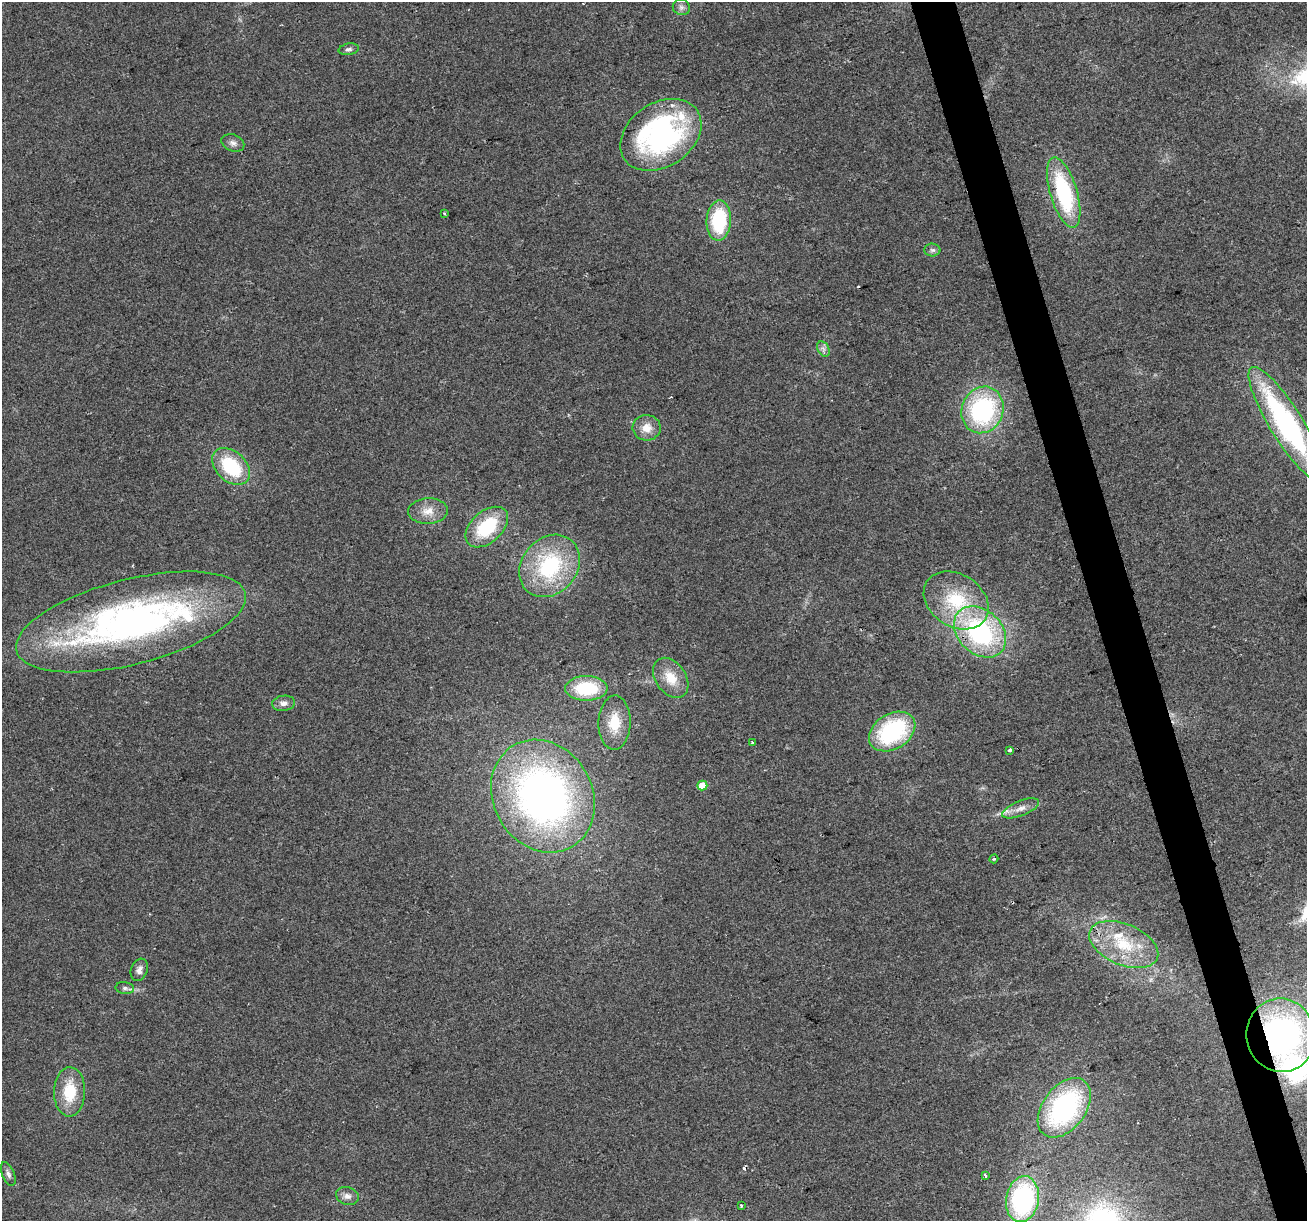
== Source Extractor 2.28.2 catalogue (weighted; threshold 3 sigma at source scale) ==
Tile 6 of 4 x 4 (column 2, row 2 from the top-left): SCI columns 1306-2610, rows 2539-3757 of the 5220 x 5026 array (HDU 1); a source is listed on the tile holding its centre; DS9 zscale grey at full resolution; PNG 1309 x 1223 px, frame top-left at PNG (2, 2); each listed source drawn as its Kron ellipse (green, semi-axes under 4 px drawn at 4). Shown black and unused: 3% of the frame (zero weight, under 2 of 3 exposures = <1% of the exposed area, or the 3 px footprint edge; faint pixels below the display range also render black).
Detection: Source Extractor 2.28.2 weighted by HDU 2 'WHT'; one run over the whole footprint, this tile lists its part. Background 0.0564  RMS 0.0086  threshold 0.0389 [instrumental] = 3 sigma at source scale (4.5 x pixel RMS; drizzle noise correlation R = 1.50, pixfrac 1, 0.0396/0.0396 arcsec/px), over >= 5 px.
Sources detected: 48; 4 cosmic-ray / hot-pixel residue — neither listed nor drawn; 3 inside a brighter listed object's ellipse — not listed separately; the other 41 listed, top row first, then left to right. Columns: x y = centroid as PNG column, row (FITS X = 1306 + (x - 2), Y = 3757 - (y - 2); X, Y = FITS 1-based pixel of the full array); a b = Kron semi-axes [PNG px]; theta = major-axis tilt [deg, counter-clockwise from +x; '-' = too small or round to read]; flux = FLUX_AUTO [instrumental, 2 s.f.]
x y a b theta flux
681 7 9 7 -21 3.3
349 49 10 5 11 2.5
661 135 44 32 34 210
233 143 12 8 -22 4.3
1064 193 36 13 -73 85
444 213 3 3 - 0.98
719 220 20 12 87 59
932 250 8 6 0 2.5
823 349 8 5 -58 3.1
982 410 24 20 67 120
1287 424 66 16 -58 190
647 428 14 12 -3 11
231 466 22 15 -43 54
428 511 20 12 3 12
487 527 25 15 42 49
550 566 33 27 50 83
956 600 35 26 -33 57
131 622 118 42 14 390
980 632 29 22 -43 130
671 678 22 15 -55 18
586 688 21 12 0 48
283 703 11 7 7 4.8
614 723 27 16 88 23
892 732 25 17 31 92
752 742 3 3 - 1
1010 750 3 3 - 6.1
702 786 5 5 - 17
543 796 58 49 -60 420
1021 808 19 7 21 7.6
994 859 4 4 - 1.1
1124 944 36 20 -23 47
139 970 11 8 69 4.3
125 988 9 6 -7 2.6
1281 1035 37 34 -78 260
70 1092 24 15 89 31
1064 1108 33 21 53 140
8 1174 12 6 -68 3.2
985 1176 3 3 - 3
347 1196 11 9 -16 5
1022 1199 23 16 80 130
741 1205 3 3 - 2.1
Overlapping masked pixels (flux is a lower limit): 2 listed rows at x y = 980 632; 1281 1035
Isophote crosses this tile's border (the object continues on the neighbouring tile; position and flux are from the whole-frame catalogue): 1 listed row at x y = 1287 424